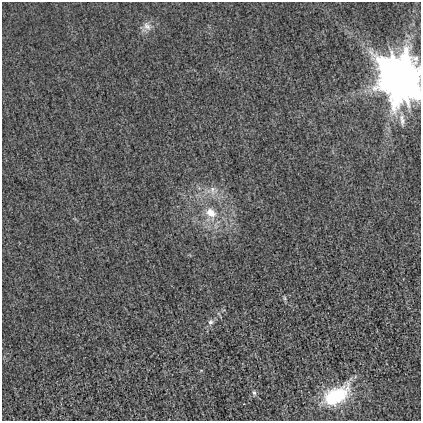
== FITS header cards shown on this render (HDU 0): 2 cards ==
NAXIS1  =                  419
NAXIS2  =                  419

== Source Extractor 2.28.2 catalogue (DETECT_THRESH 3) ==
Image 419 x 419 px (HDU 0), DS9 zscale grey, 1 PNG px = 1 image px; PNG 423 x 423 px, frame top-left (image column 1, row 419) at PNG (2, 2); no overlay
Background 5.80e-04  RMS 0.012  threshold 0.0369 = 3 sigma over >= 5 px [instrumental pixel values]
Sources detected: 10; all 10 listed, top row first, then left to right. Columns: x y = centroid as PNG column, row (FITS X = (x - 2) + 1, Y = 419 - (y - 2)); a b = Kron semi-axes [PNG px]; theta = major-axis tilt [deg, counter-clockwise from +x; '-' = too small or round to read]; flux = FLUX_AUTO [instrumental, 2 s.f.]
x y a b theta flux
147 26 13 10 -40 5.9
400 79 20 17 -71 2100
402 121 14 7 88 4.4
213 190 15 12 -66 9.1
211 213 19 14 -50 18
285 298 6 4 -89 1.1
211 322 8 7 - 2.8
254 393 7 5 -79 2.1
336 395 24 14 25 68
331 400 8 8 - 14
At the frame edge (FLAGS 8, measured only in part): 1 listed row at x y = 400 79